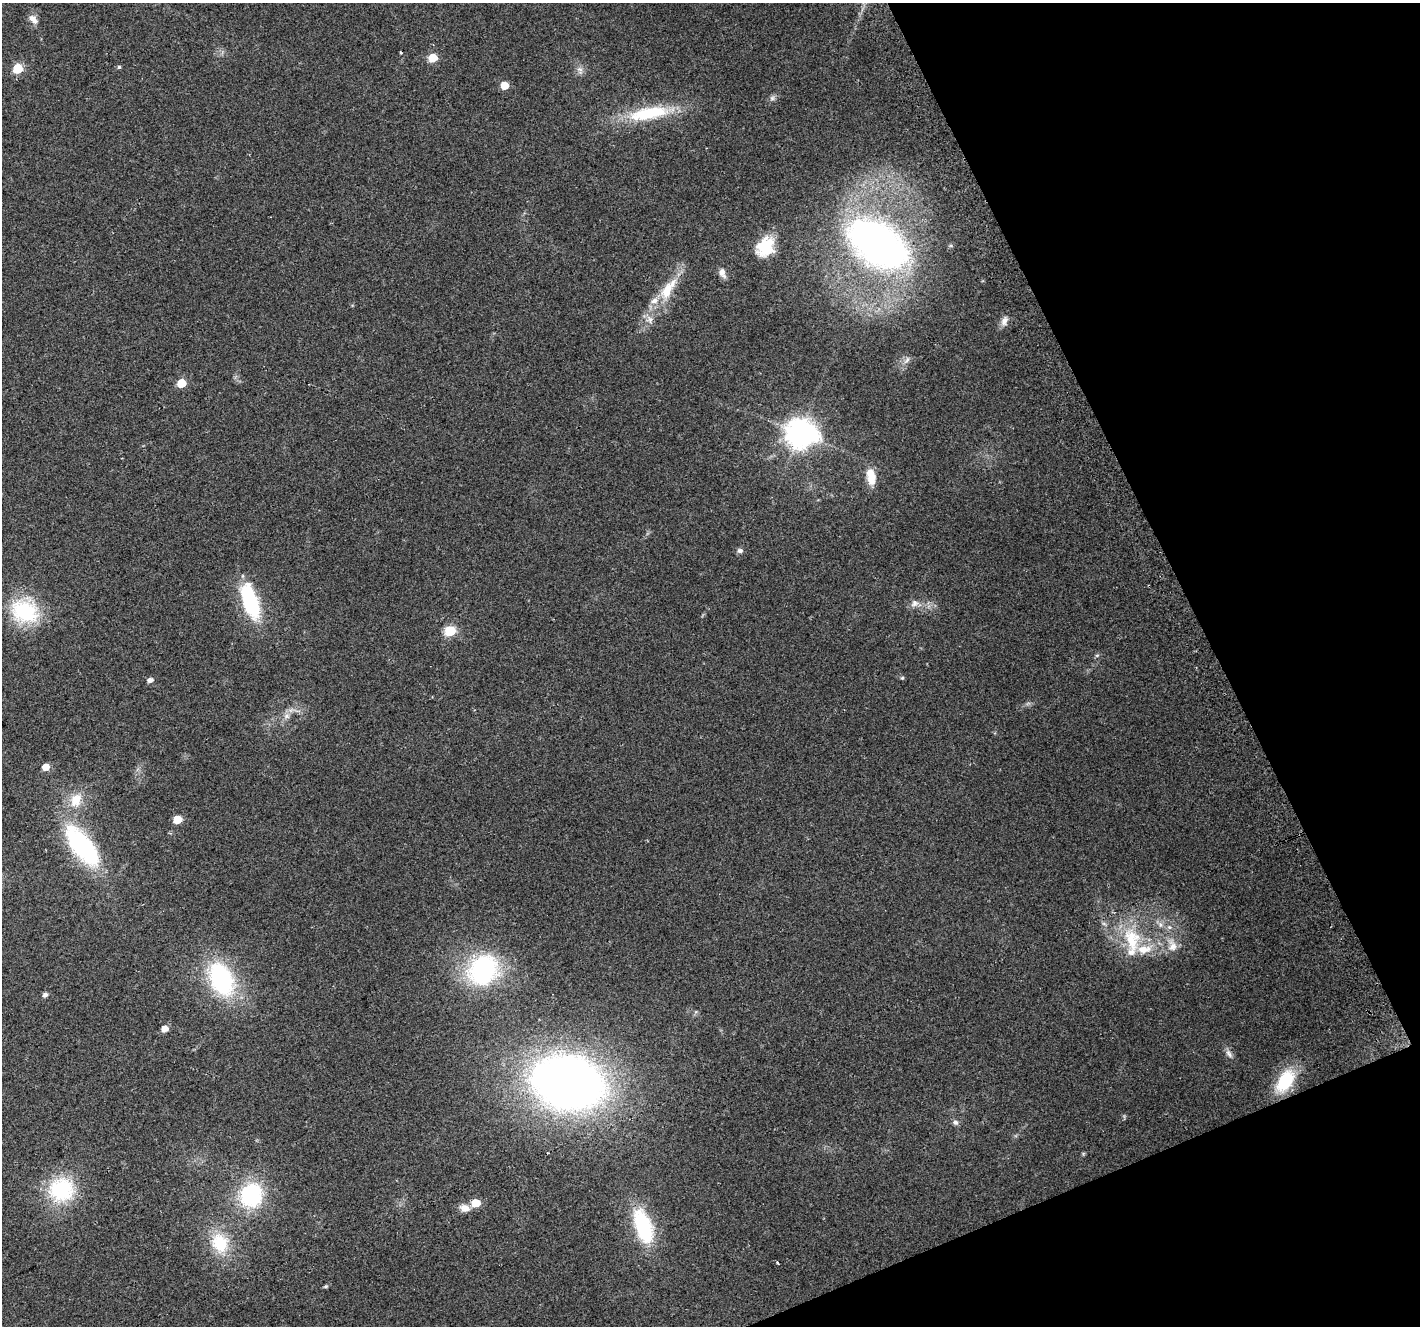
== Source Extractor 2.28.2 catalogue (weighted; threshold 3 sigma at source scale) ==
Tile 12 of 4 x 4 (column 4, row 3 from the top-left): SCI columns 4287-5704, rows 1488-2811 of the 5733 x 5564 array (HDU 1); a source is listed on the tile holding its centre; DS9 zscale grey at full resolution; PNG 1422 x 1328 px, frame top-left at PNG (2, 3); no overlay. Shown black and unused: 20% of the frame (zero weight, under 2 of 3 exposures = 2% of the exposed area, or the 3 px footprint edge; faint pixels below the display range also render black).
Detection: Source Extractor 2.28.2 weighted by HDU 2 'WHT'; one run over the whole footprint, this tile lists its part. Background 0.115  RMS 0.011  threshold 0.0504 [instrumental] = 3 sigma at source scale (4.5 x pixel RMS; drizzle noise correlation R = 1.50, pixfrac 1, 0.0396/0.0396 arcsec/px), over >= 5 px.
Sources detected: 54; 1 inside a brighter object's white glare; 1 cosmic-ray / hot-pixel residue — not listed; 4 inside a brighter listed object's ellipse — not listed separately; the other 48 listed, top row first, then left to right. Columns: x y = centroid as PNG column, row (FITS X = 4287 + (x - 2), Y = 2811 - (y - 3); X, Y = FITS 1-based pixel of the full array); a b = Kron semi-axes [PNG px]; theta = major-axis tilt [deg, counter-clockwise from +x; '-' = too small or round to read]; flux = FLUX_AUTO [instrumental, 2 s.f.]
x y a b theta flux
33 19 14 8 -51 6.5
433 58 6 5 - 31
119 67 4 4 - 1.6
18 68 6 5 - 45
580 69 9 5 -19 3.7
504 85 5 5 - 19
772 98 7 7 - 2.8
649 113 51 15 10 65
877 244 57 33 -35 530
765 247 24 18 56 34
722 273 14 8 -67 6
668 289 39 14 57 34
1004 321 13 9 74 6.3
907 360 12 5 54 4
181 383 5 5 - 29
800 433 10 9 - 1400
871 477 20 10 -82 17
740 551 7 6 - 3.6
248 596 37 13 -75 95
914 603 11 8 38 5.5
25 611 33 26 -26 75
450 631 6 6 - 69
1097 655 6 4 19 1.4
902 678 5 4 - 1.5
150 680 5 4 - 5.3
286 716 8 6 22 4.2
46 767 5 5 - 14
76 800 20 14 70 20
177 819 6 5 - 25
82 846 56 23 -52 120
1132 940 40 22 -79 54
1172 946 19 12 -86 14
483 970 36 30 50 130
221 979 32 20 -66 140
45 995 5 5 - 3.9
164 1029 6 5 - 8.5
1229 1053 12 6 -57 4.2
1285 1081 29 16 57 50
568 1083 59 43 -12 850
955 1122 7 7 - 3.3
61 1190 32 30 18 78
251 1195 29 25 62 85
476 1203 6 5 - 24
465 1208 14 8 -18 8
643 1226 34 15 -71 97
220 1243 23 19 -68 42
778 1263 4 2 - 1.4
325 1286 5 4 - 1.6